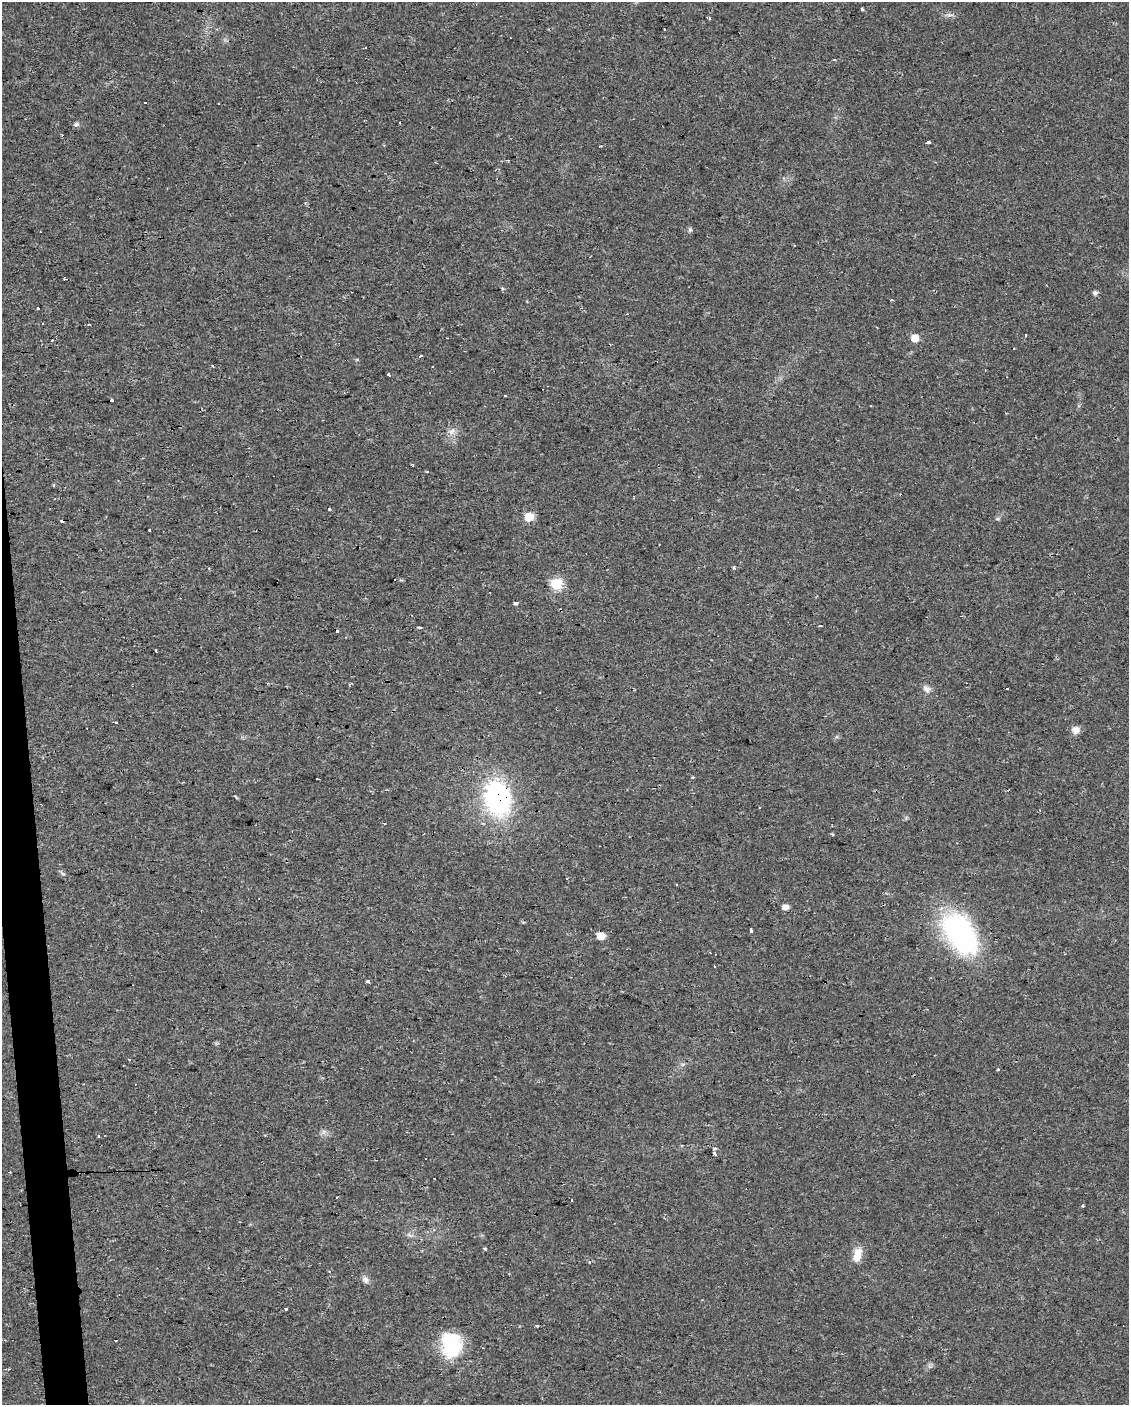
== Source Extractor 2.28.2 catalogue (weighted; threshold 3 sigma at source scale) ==
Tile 7 of 4 x 3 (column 3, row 2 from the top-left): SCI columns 2254-3380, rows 1406-2808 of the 4506 x 4253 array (HDU 1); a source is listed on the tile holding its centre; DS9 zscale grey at full resolution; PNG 1131 x 1407 px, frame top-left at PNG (2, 2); no overlay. Shown black and unused: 2% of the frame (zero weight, under 2 of 3 exposures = <1% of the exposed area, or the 3 px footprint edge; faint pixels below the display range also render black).
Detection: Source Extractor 2.28.2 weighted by HDU 2 'WHT'; one run over the whole footprint, this tile lists its part. Background 0.0242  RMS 0.0032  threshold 0.0142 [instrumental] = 3 sigma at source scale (4.5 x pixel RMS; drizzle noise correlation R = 1.50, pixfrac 1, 0.0396/0.0396 arcsec/px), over >= 5 px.
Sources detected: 82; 1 inside a brighter object's white glare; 23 cosmic-ray / hot-pixel residue — not listed; the other 58 listed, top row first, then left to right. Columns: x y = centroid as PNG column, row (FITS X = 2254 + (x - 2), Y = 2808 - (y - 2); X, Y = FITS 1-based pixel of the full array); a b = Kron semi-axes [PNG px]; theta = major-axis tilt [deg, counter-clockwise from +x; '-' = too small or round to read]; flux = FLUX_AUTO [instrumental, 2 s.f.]
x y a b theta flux
862 9 3 3 - 0.4
949 15 9 3 -5 0.76
664 29 3 2 - 0.31
145 102 3 3 - 0.83
218 103 2 2 - 0.31
76 124 8 5 7 0.76
928 142 4 3 - 2.8
690 230 7 5 70 0.55
65 279 4 2 - 0.51
1095 293 6 5 - 0.92
37 308 3 3 - 0.92
915 338 7 6 - 3.8
52 340 3 2 - 0.25
421 356 3 3 - 2.6
357 359 3 3 - 0.81
213 366 3 2 - 0.54
389 375 5 3 - 1.6
870 406 3 2 - 0.23
451 432 7 6 - 1.2
330 509 3 3 - 0.85
529 517 6 5 - 10
997 519 6 4 17 0.44
149 530 3 3 - 0.45
734 568 4 3 - 0.87
556 584 6 6 - 24
516 603 4 3 - 1.1
820 626 3 2 - 0.94
156 651 4 2 - 1.2
351 683 5 3 - 0.36
927 689 11 8 -41 1.5
540 693 3 2 - 0.42
116 723 3 3 - 0.93
1075 730 10 9 - 1.9
497 799 27 21 -76 62
832 834 3 2 - 0.65
63 873 9 3 -35 0.54
677 884 3 3 - 1.5
785 907 7 5 4 1.7
751 931 4 3 - 1.8
960 933 50 29 -58 53
601 936 7 6 - 3.7
714 966 2 2 - 0.27
368 981 3 3 - 1
129 1059 3 3 - 0.3
998 1069 3 3 - 0.53
98 1136 3 3 - 0.5
715 1149 3 3 - 1.4
715 1154 4 3 - 0.76
434 1178 3 2 - 0.47
571 1200 3 3 - 1.5
1083 1206 4 3 - 0.35
485 1248 4 3 - 3
857 1255 19 10 79 3.8
330 1272 3 3 - 0.99
365 1279 11 7 -50 1.2
286 1308 3 3 - 2.2
536 1326 4 3 - 0.32
451 1346 30 23 -65 17
Overlapping masked pixels (flux is a lower limit): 1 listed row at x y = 497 799